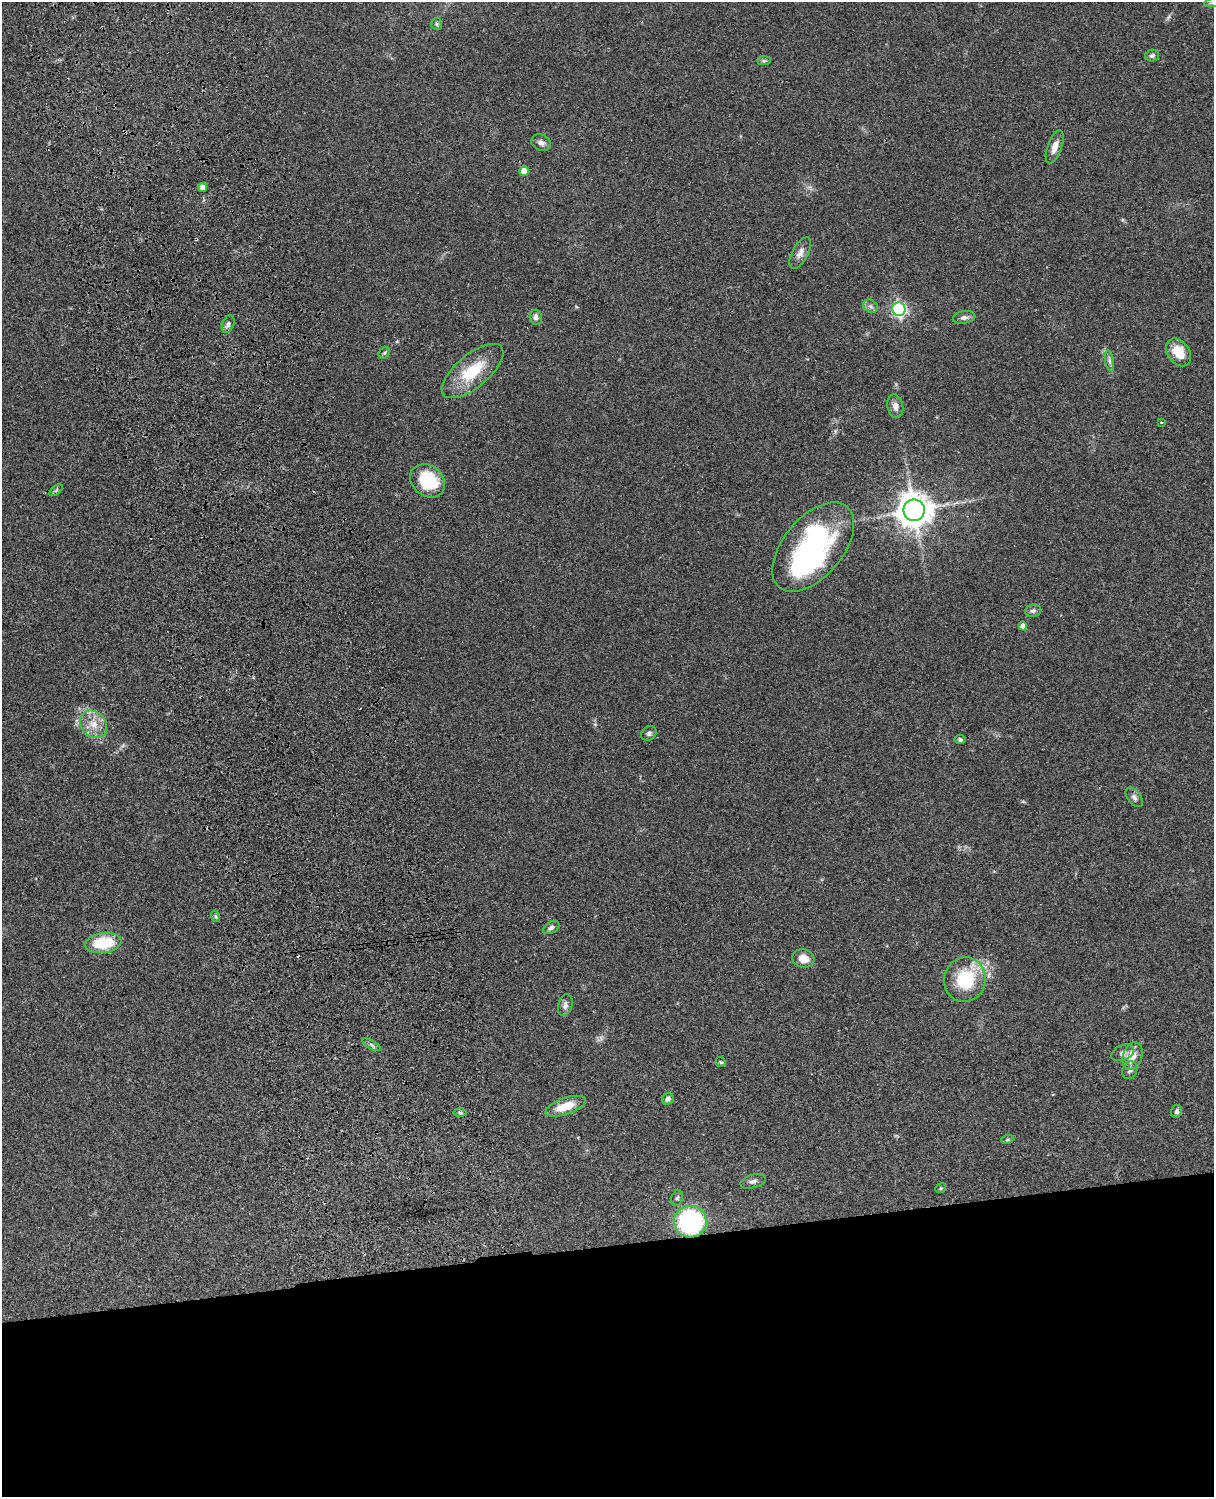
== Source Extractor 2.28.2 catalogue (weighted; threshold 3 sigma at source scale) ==
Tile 11 of 4 x 3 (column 3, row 3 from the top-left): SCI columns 2545-3756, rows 278-1772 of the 5087 x 4927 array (HDU 1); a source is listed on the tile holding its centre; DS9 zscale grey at full resolution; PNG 1216 x 1499 px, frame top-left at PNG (2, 2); each listed source drawn as its Kron ellipse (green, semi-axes under 4 px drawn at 4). Shown black and unused: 17% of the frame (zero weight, under 3 of 4 exposures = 6% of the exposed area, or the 3 px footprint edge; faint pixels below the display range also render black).
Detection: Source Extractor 2.28.2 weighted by HDU 2 'WHT'; one run over the whole footprint, this tile lists its part. Background 0.0823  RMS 0.006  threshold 0.0271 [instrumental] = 3 sigma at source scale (4.5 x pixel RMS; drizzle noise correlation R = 1.50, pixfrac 1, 0.05/0.05 arcsec/px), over >= 5 px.
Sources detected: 53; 1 inside a brighter object's white glare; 2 cosmic-ray / hot-pixel residue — neither listed nor drawn; the other 50 listed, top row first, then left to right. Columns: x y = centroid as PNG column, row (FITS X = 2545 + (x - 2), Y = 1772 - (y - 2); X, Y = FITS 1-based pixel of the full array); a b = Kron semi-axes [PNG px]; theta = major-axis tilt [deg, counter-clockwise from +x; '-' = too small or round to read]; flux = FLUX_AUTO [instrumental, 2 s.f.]
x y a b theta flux
1213 3 9 3 11 1.3
437 24 6 5 - 0.98
1152 55 7 5 14 1.4
764 61 7 4 1 1
541 143 10 8 -24 2.8
1055 147 17 7 70 4.7
524 171 5 4 - 6.6
202 187 4 4 - 3.5
800 253 17 8 62 4.1
870 306 8 6 -34 1.9
899 309 7 6 - 130
536 317 7 6 - 2.4
964 317 11 6 7 2.3
228 324 9 6 68 2
1179 352 15 11 -54 11
384 353 6 5 - 0.88
1109 361 10 4 -79 1.7
473 371 38 16 40 24
895 406 12 8 -78 3.6
1161 422 4 2 - 0.37
428 481 19 15 -38 26
56 490 8 4 37 0.96
914 510 11 10 - 1100
813 547 53 29 50 110
1033 611 8 6 9 1.5
1023 626 4 4 - 4.1
93 724 15 12 -43 8.1
649 733 8 7 - 1.6
960 740 5 4 - 1.2
1134 797 11 6 -53 2.2
215 916 6 3 -71 0.79
551 928 9 5 31 1.8
103 943 18 10 7 24
803 958 11 9 -17 7.5
965 980 23 20 77 31
565 1005 11 7 75 2.4
372 1045 10 3 -30 1.3
1123 1053 12 7 23 2.7
1132 1056 14 9 71 7.8
721 1062 5 4 - 0.76
1130 1070 9 7 64 2
668 1099 6 5 - 2.1
566 1106 21 8 19 12
1177 1111 6 5 - 1.5
460 1113 6 4 -2 0.97
1007 1140 6 4 19 0.79
753 1181 13 6 15 2.3
940 1188 5 4 - 0.76
677 1198 8 5 73 1.4
690 1222 16 16 - 85
Overlapping masked pixels (flux is a lower limit): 1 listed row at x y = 690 1222
Isophote crosses this tile's border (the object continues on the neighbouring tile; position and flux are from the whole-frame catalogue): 1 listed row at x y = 1213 3